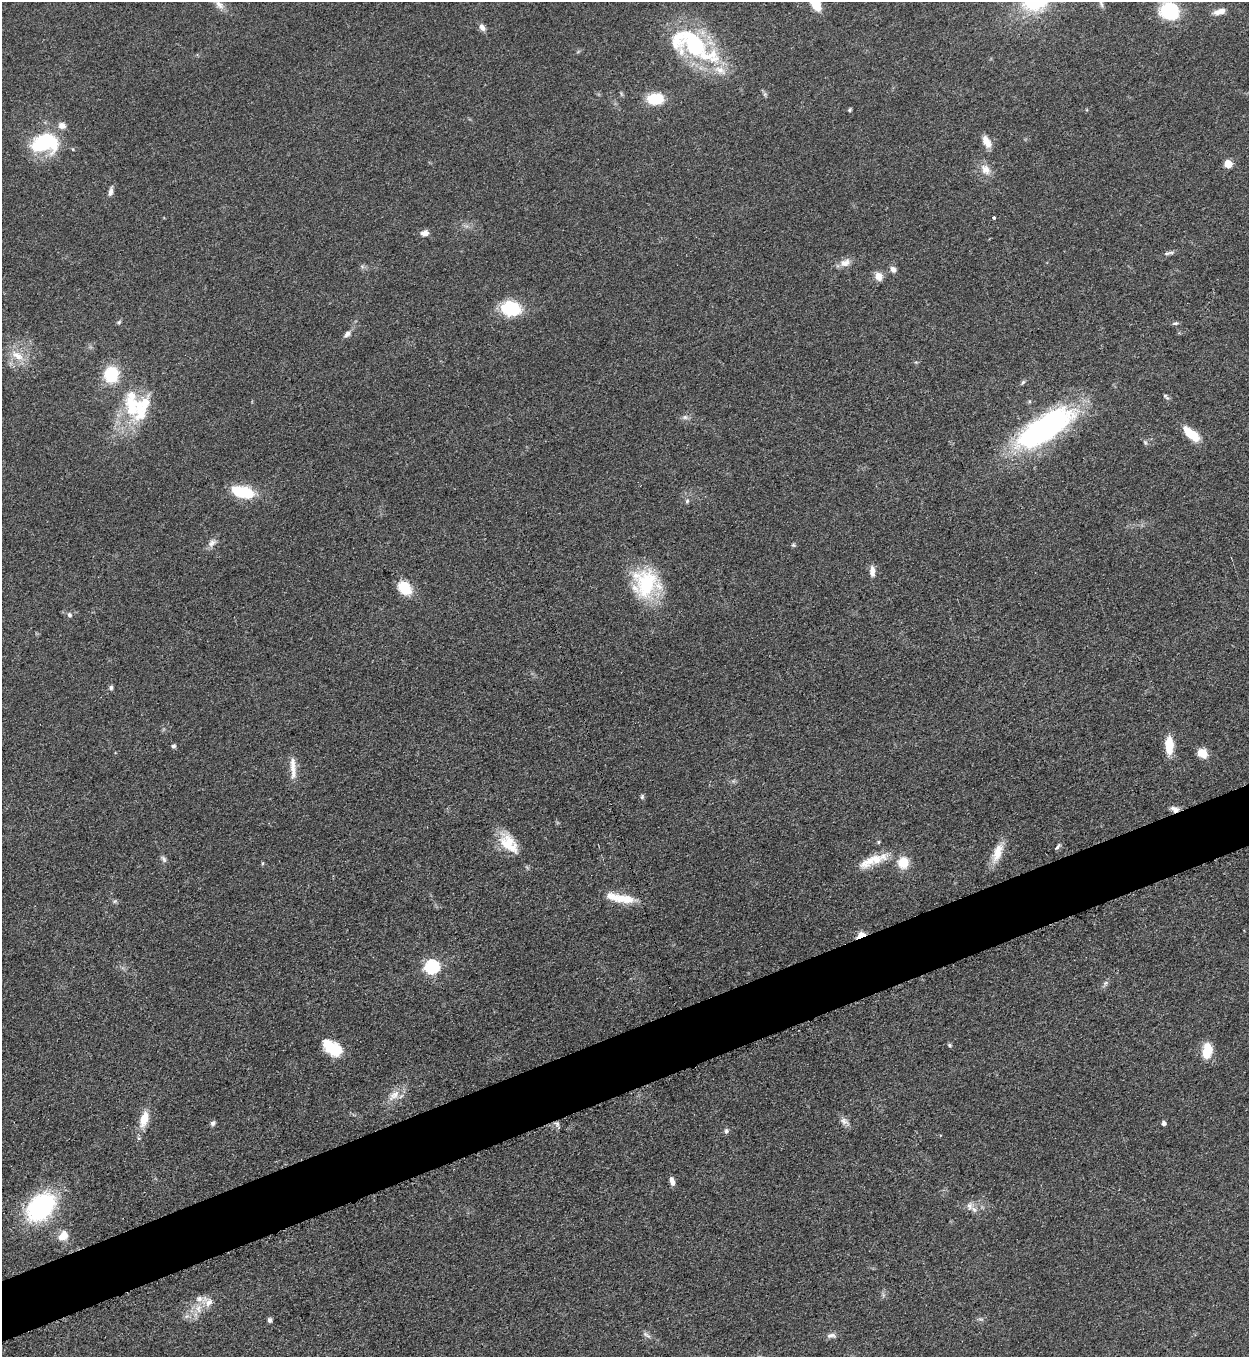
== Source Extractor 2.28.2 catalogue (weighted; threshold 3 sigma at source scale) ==
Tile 7 of 4 x 4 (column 3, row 2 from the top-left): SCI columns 2778-4024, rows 2722-4076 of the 5427 x 5440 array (HDU 1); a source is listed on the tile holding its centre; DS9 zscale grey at full resolution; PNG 1251 x 1359 px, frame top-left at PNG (2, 2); no overlay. Shown black and unused: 4% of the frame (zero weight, under 3 of 5 exposures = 1% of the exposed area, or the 3 px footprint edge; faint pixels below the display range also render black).
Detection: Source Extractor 2.28.2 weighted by HDU 2 'WHT'; one run over the whole footprint, this tile lists its part. Background 0.063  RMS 0.0057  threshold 0.0256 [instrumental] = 3 sigma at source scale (4.5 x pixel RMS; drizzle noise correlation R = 1.50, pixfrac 1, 0.05/0.05 arcsec/px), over >= 5 px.
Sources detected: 88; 11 inside a brighter listed object's ellipse — not listed separately; the other 77 listed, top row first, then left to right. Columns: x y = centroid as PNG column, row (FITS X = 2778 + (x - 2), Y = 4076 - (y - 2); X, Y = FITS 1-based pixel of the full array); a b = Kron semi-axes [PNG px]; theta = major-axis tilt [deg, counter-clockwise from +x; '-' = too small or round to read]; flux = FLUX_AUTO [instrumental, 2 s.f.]
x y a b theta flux
815 2 19 8 -64 16
1101 2 18 4 -78 2.2
219 5 15 8 -43 3.8
1169 11 18 16 -20 33
1219 12 16 7 16 4.6
482 27 9 6 -58 2.8
694 44 44 29 -43 66
655 99 14 10 5 20
849 110 4 4 - 0.92
987 142 15 8 -62 5.5
45 143 34 23 8 38
1228 164 5 5 - 14
986 169 17 11 -53 5.7
111 191 11 5 80 2.5
994 217 3 3 - 1.6
424 233 9 6 8 3.2
1167 253 12 4 14 1.5
845 263 15 10 18 4.6
893 269 9 7 -56 2.4
878 276 9 8 - 5.2
511 309 25 17 -9 21
119 322 6 5 - 0.92
1175 323 8 5 5 1.1
347 334 10 6 39 2.3
17 355 20 10 -29 8.5
111 374 15 14 - 23
1023 382 8 4 54 0.97
1166 397 9 4 -48 1.1
131 406 40 19 -75 29
685 417 7 6 - 1.5
1043 428 60 22 33 150
1191 434 21 9 -39 13
1145 442 6 4 -46 0.98
242 492 22 10 -15 28
687 501 5 5 - 1
212 543 13 8 41 3
793 545 5 5 - 0.79
872 571 13 6 -87 3.7
646 583 33 31 90 39
404 588 13 9 -52 19
69 615 6 5 - 1.5
111 687 6 5 - 1.3
1169 745 21 9 -89 11
173 746 5 5 - 1.3
1202 753 9 8 - 9.3
293 768 35 7 -88 6.3
642 797 7 5 75 1.1
1175 809 11 6 -24 3
509 844 29 17 -43 15
1058 846 9 4 53 1.2
997 853 26 11 70 9.6
164 859 9 5 -59 1.5
868 861 28 14 34 11
903 862 11 10 - 11
625 899 28 11 -13 12
115 901 6 4 44 0.93
861 935 7 4 26 20
432 966 6 6 - 94
1105 983 7 4 70 1.2
950 1045 7 4 -28 0.92
334 1049 18 13 -26 17
1207 1050 16 10 81 13
394 1095 20 10 41 6.8
144 1119 21 10 73 9.2
844 1121 11 7 -31 2.7
213 1123 8 5 61 1.4
1164 1123 4 4 - 1.9
557 1124 6 6 - 1.6
726 1131 7 6 - 1.4
672 1181 9 5 -78 3
970 1206 12 8 -86 3.2
41 1207 26 18 47 86
63 1235 12 9 53 7.5
209 1302 13 9 48 4.7
198 1308 12 8 89 5.1
269 1320 4 4 - 2.1
831 1335 13 7 7 2.4
Overlapping masked pixels (flux is a lower limit): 2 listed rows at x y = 1175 809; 861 935
Isophote crosses this tile's border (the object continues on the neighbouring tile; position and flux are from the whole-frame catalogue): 3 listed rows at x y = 815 2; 1101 2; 1169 11